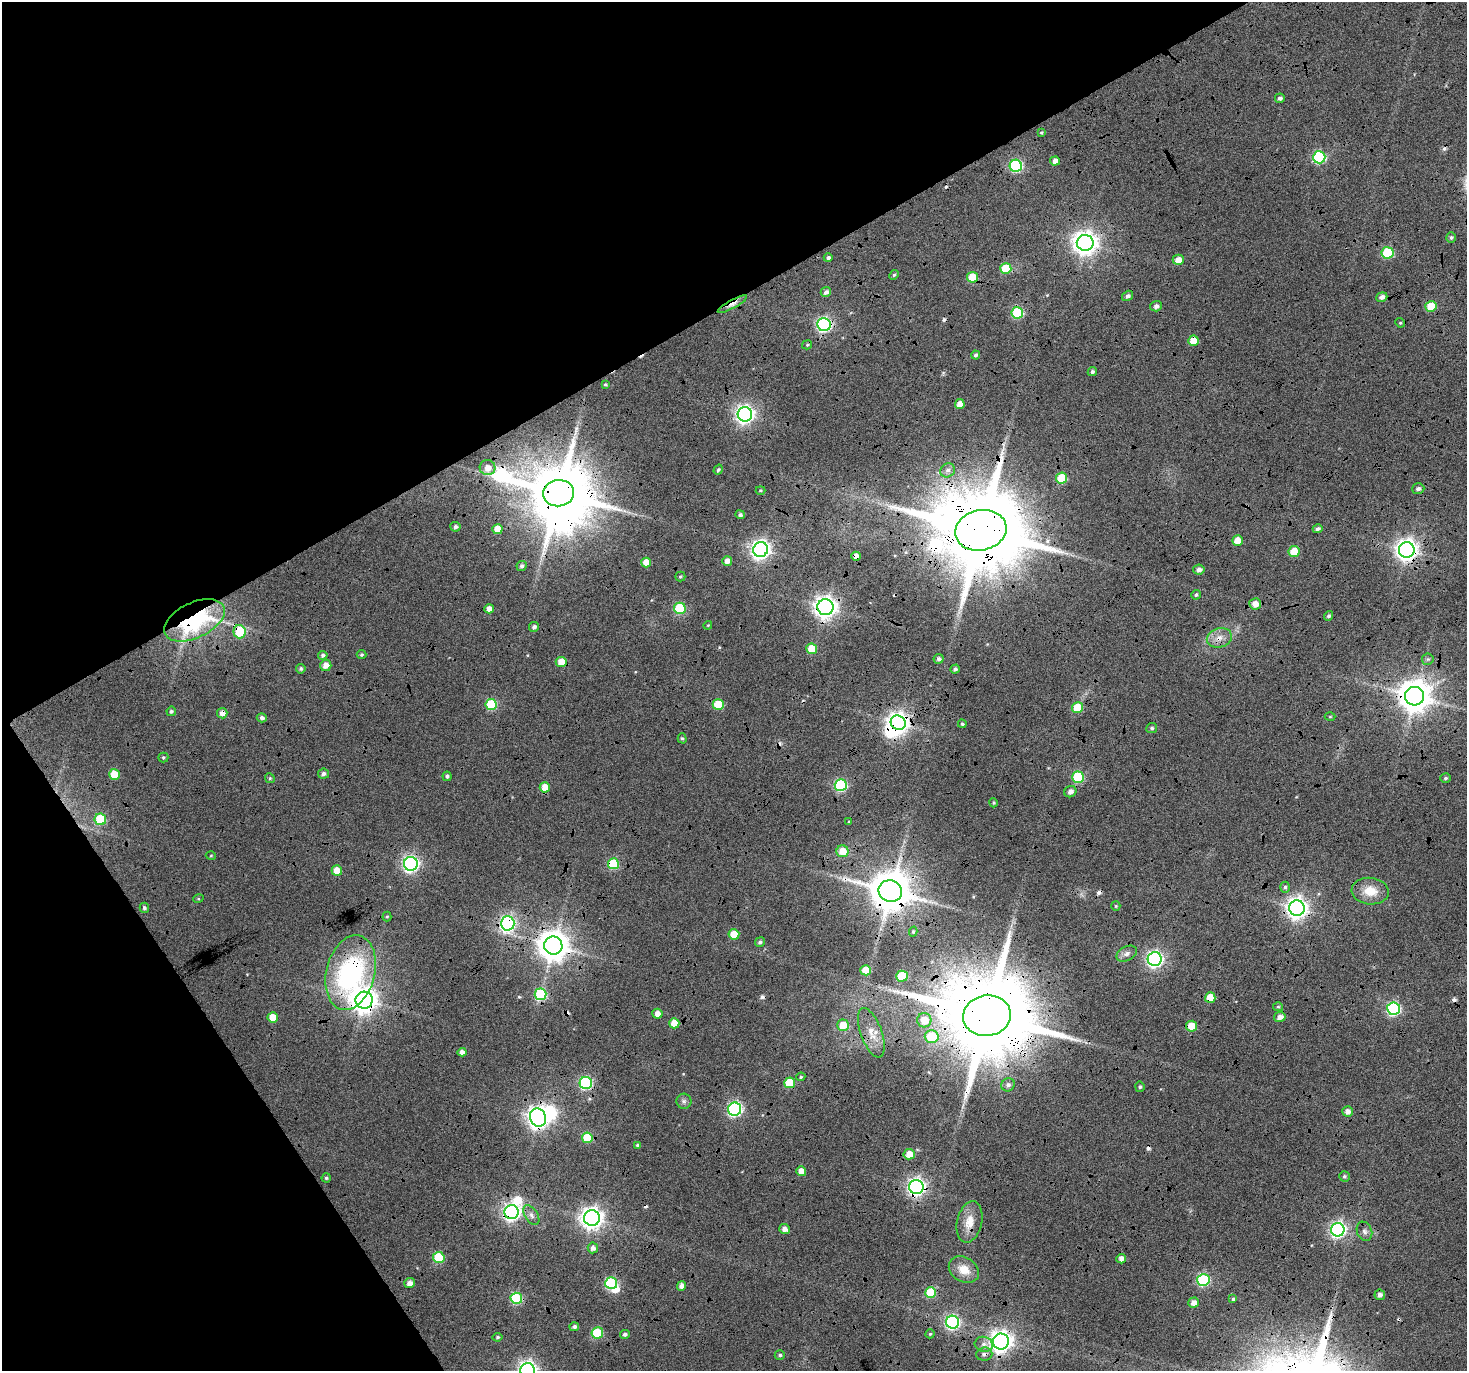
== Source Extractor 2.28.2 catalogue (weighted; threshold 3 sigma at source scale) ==
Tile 5 of 4 x 4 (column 1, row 2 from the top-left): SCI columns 8-1472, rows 2918-4286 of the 5868 x 5773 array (HDU 1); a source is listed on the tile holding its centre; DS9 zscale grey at full resolution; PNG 1469 x 1373 px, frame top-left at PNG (2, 2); each listed source drawn as its Kron ellipse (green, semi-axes under 4 px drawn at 4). Shown black and unused: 30% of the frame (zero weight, under 4 of 12 exposures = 1% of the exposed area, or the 3 px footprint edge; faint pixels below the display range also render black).
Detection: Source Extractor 2.28.2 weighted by HDU 2 'WHT'; one run over the whole footprint, this tile lists its part. Background 0.127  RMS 0.024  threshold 0.0971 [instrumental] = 3 sigma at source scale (4.09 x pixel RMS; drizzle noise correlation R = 1.36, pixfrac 0.8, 0.0396/0.0396 arcsec/px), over >= 5 px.
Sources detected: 204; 5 inside a brighter object's white glare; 15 cosmic-ray / hot-pixel residue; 2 long thin detections or spike segments (spike, bleed or trail) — neither listed nor drawn; the other 182 listed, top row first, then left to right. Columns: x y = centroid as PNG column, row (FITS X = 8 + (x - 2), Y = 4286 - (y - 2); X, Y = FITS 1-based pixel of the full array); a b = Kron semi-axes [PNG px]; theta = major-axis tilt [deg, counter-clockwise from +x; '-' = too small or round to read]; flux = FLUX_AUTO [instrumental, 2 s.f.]
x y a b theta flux
1280 98 5 4 - 7
1042 133 4 3 - 2.7
1319 157 6 6 - 260
1055 161 5 4 - 13
1016 166 6 6 - 270
1451 237 5 5 - 4.1
1085 243 8 8 - 1900
1387 253 6 5 - 150
828 258 4 4 - 6
1178 260 5 5 - 19
1006 269 5 5 - 67
894 275 5 4 - 3.3
972 277 5 5 - 62
826 292 5 5 - 8.6
1127 296 6 5 - 6.9
1382 297 5 4 - 11
732 304 16 4 28 11
1156 306 5 5 - 8.8
1431 306 5 5 - 57
1017 313 6 5 - 160
1400 323 5 4 - 2.7
824 325 6 6 - 460
1193 341 5 5 - 33
807 345 5 4 - 2.8
976 355 4 4 - 5.4
1092 371 5 4 - 5.2
605 384 3 3 - 3.1
960 404 5 5 - 20
745 414 7 7 - 950
488 468 8 7 - 19
718 470 5 4 - 3.4
948 470 8 6 41 8.9
1062 478 5 5 - 73
1418 489 6 5 - 6.7
760 490 5 3 - 2.5
559 493 15 13 6 19000
740 515 5 4 - 5.8
455 527 5 5 - 6.1
497 529 5 5 - 29
1318 529 5 4 - 5.6
981 530 26 20 12 41000
1237 541 5 5 - 33
761 550 7 7 - 1000
1407 550 8 7 - 1600
1294 551 5 5 - 49
856 556 4 4 - 18
727 561 5 5 - 15
646 562 5 5 - 33
522 566 5 5 - 6.4
1199 569 5 5 - 9.2
680 577 5 5 - 3.3
1196 595 5 4 - 4.1
1255 604 6 6 - 19
825 607 8 8 - 1600
680 608 6 6 - 140
489 609 5 4 - 14
1329 616 5 4 - 5.2
194 620 32 17 25 380
708 625 4 3 - 1.9
534 627 5 5 - 6.6
240 632 7 6 - 110
1219 638 13 9 14 20
812 649 5 5 - 49
323 655 5 4 - 5.1
361 655 5 4 - 3.5
939 659 5 5 - 6.6
1428 659 6 5 - 4.2
561 662 5 5 - 30
326 665 5 5 - 17
301 669 5 5 - 4.3
955 669 5 4 - 4.9
1414 696 9 9 - 4200
491 704 5 5 - 110
718 705 5 5 - 73
1077 707 5 5 - 57
171 711 5 5 - 4.2
222 713 5 5 - 15
1330 717 5 3 - 2
262 718 5 4 - 7.1
898 723 8 7 - 1400
962 724 4 4 - 3.5
1152 728 5 5 - 4.1
682 738 5 4 - 3.3
163 757 5 5 - 3.5
114 774 5 5 - 40
323 774 5 5 - 7.5
447 776 5 4 - 4.7
1078 777 6 5 - 150
270 778 5 4 - 3.2
1445 778 5 4 - 3.8
841 785 6 6 - 250
545 787 5 5 - 29
1070 792 6 5 - 10
994 803 5 4 - 2.5
100 819 6 6 - 110
849 822 4 3 - 2.8
842 851 6 6 - 40
211 856 5 3 - 2.1
411 864 7 7 - 650
613 864 5 5 - 130
337 871 5 5 - 32
1285 887 5 5 - 4.5
890 891 12 11 - 8000
1370 891 19 13 -5 42
198 899 5 3 - 2
1116 906 5 5 - 2.7
144 908 5 4 - 5.2
1297 908 8 7 - 1400
387 916 5 4 - 2.7
508 923 7 6 - 490
913 932 5 4 - 2.9
734 934 5 5 - 54
760 942 5 4 - 5.2
553 945 9 9 - 3600
1127 954 11 7 27 10
1155 959 7 7 - 650
866 970 5 5 - 48
351 973 38 24 76 390
902 976 5 5 - 98
540 994 6 6 - 170
1210 998 5 5 - 43
364 1000 8 8 - 2300
1278 1007 5 4 - 2.9
1394 1009 6 6 - 370
657 1014 5 5 - 16
987 1016 24 20 9 45000
273 1017 5 5 - 34
1280 1017 6 5 - 13
924 1020 7 7 - 38
674 1023 5 5 - 42
843 1025 6 5 - 45
1191 1026 5 5 - 44
871 1033 26 10 -70 34
932 1036 7 6 - 85
462 1052 4 4 - 12
801 1077 4 4 - 2.9
586 1083 6 6 - 290
790 1083 5 5 - 68
1008 1085 7 6 - 6.7
1140 1087 5 5 - 3.9
684 1101 7 7 - 6.5
735 1109 6 6 - 460
1347 1111 5 5 - 14
538 1118 9 7 -65 1400
587 1138 5 5 - 82
638 1145 4 4 - 4.1
909 1154 5 5 - 26
801 1171 5 5 - 23
1344 1176 5 5 - 4.3
326 1178 5 4 - 3.6
916 1187 7 7 - 870
512 1212 7 7 - 790
531 1215 11 6 -58 9.6
592 1218 8 8 - 1500
969 1222 21 12 77 31
785 1229 5 5 - 13
1338 1230 7 6 - 630
1364 1231 10 7 -67 8.6
593 1248 5 5 - 9.6
439 1257 6 5 - 98
1121 1259 5 4 - 14
964 1270 16 12 -32 31
1203 1280 6 6 - 260
410 1283 5 5 - 13
611 1283 6 6 - 210
682 1286 4 4 - 13
930 1292 5 5 - 100
1380 1295 5 5 - 8.5
516 1298 6 5 - 180
1233 1299 4 4 - 3.4
1194 1303 5 5 - 15
952 1322 6 6 - 380
574 1327 5 4 - 6.1
597 1333 6 5 - 110
625 1334 5 4 - 6.4
930 1334 4 4 - 2.5
497 1337 5 4 - 3.5
1001 1341 8 8 - 1400
984 1344 9 7 -14 9.9
984 1354 8 6 6 8.5
780 1355 5 4 - 4.1
527 1370 7 7 - 980
Overlapping masked pixels (flux is a lower limit): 35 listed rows (the first 20) at x y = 1085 243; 972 277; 732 304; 1431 306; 824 325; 1193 341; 559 493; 981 530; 1407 550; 856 556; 825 607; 194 620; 240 632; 1219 638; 1414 696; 222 713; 898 723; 613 864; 890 891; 1297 908
Isophote crosses this tile's border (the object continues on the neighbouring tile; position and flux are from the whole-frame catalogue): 1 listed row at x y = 527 1370